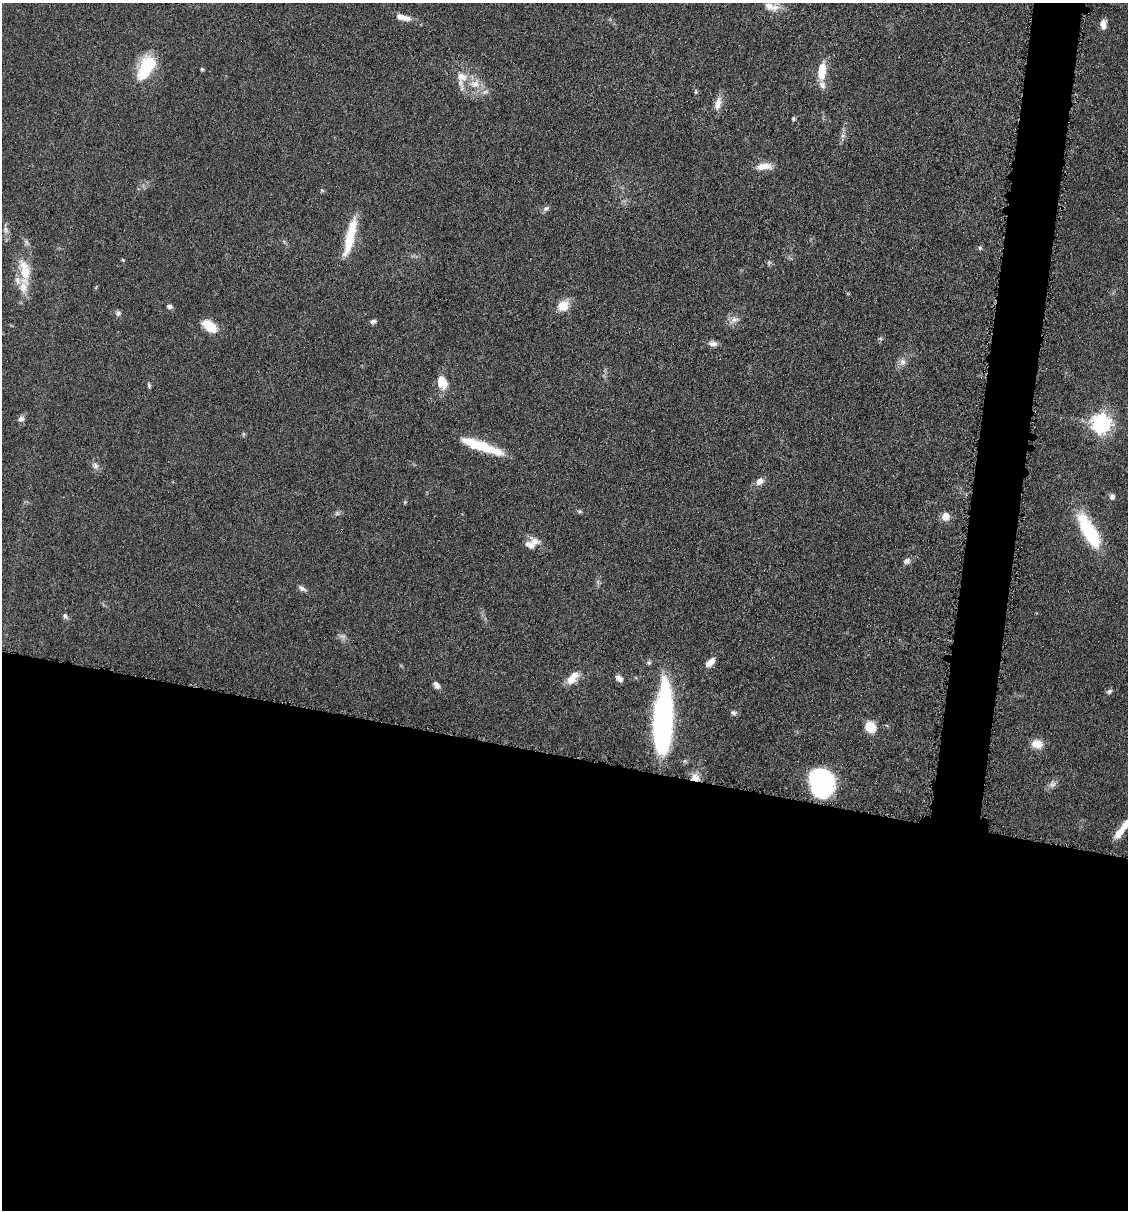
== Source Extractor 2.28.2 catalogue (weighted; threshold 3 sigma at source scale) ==
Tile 14 of 4 x 4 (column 2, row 4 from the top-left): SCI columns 1242-2367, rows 4-1211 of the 4852 x 4836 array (HDU 1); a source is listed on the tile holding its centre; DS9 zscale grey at full resolution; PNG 1130 x 1212 px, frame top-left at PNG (2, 3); no overlay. Shown black and unused: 41% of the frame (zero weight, under 4 of 8 exposures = <1% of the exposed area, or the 3 px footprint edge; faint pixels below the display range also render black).
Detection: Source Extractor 2.28.2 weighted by HDU 2 'WHT'; one run over the whole footprint, this tile lists its part. Background 0.0485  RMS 0.004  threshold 0.0163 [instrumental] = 3 sigma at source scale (4.09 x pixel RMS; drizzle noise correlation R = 1.36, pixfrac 0.8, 0.05/0.05 arcsec/px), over >= 5 px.
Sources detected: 71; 1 inside a brighter object's white glare — not listed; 11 inside a brighter listed object's ellipse — not listed separately; the other 59 listed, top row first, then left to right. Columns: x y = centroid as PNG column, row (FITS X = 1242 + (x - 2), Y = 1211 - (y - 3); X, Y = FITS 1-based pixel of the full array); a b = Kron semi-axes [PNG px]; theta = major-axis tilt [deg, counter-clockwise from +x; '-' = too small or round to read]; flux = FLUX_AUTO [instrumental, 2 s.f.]
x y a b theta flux
771 7 21 10 -14 4.4
400 17 10 7 -22 2.3
1103 24 10 6 -86 2.4
146 67 26 13 64 21
202 69 4 4 - 0.48
822 71 22 9 83 7.2
462 77 16 13 -29 5.2
485 92 11 4 16 1.3
696 92 5 3 - 0.47
718 103 20 8 77 3.2
793 119 5 4 - 0.53
764 166 21 9 5 4.4
546 208 9 6 28 1.1
5 230 9 6 -87 1.3
349 241 36 11 76 12
980 248 5 5 - 0.58
123 260 5 4 - 0.37
769 262 7 4 0 0.64
25 270 33 13 -76 9.5
169 306 7 5 -12 1.1
563 306 15 13 38 5
118 313 7 6 - 1.1
734 320 11 8 12 2.1
373 321 8 5 23 0.98
209 326 18 9 -39 7.8
880 338 6 3 -19 0.46
713 344 11 6 1 1.7
902 362 10 8 -60 1.9
441 382 16 10 -68 5.8
149 385 7 4 -67 0.61
21 419 8 7 - 1.4
1101 423 7 7 - 170
244 434 6 4 89 0.48
481 446 32 12 -18 12
95 466 9 7 -63 1.6
760 481 10 8 43 2.4
1112 497 7 7 - 1.2
579 511 6 4 -18 0.57
337 513 6 6 - 0.8
945 516 9 9 - 3.3
1089 531 45 15 -61 22
534 541 14 13 - 3
907 561 9 7 29 1.5
302 588 12 6 -29 1.4
65 616 9 6 -47 1
343 636 10 4 -13 1
710 662 13 6 43 2.7
572 678 18 9 47 5
619 678 9 6 -40 1.7
437 685 10 6 -54 1.5
1109 691 8 6 22 0.85
733 713 7 6 - 0.9
663 720 58 14 87 110
870 727 11 10 - 7.2
1037 744 12 10 -5 4.4
695 778 11 8 -11 3
819 782 26 20 -74 36
1052 784 10 9 - 1.7
1119 833 17 8 50 4.4
Overlapping masked pixels (flux is a lower limit): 1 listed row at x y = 695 778